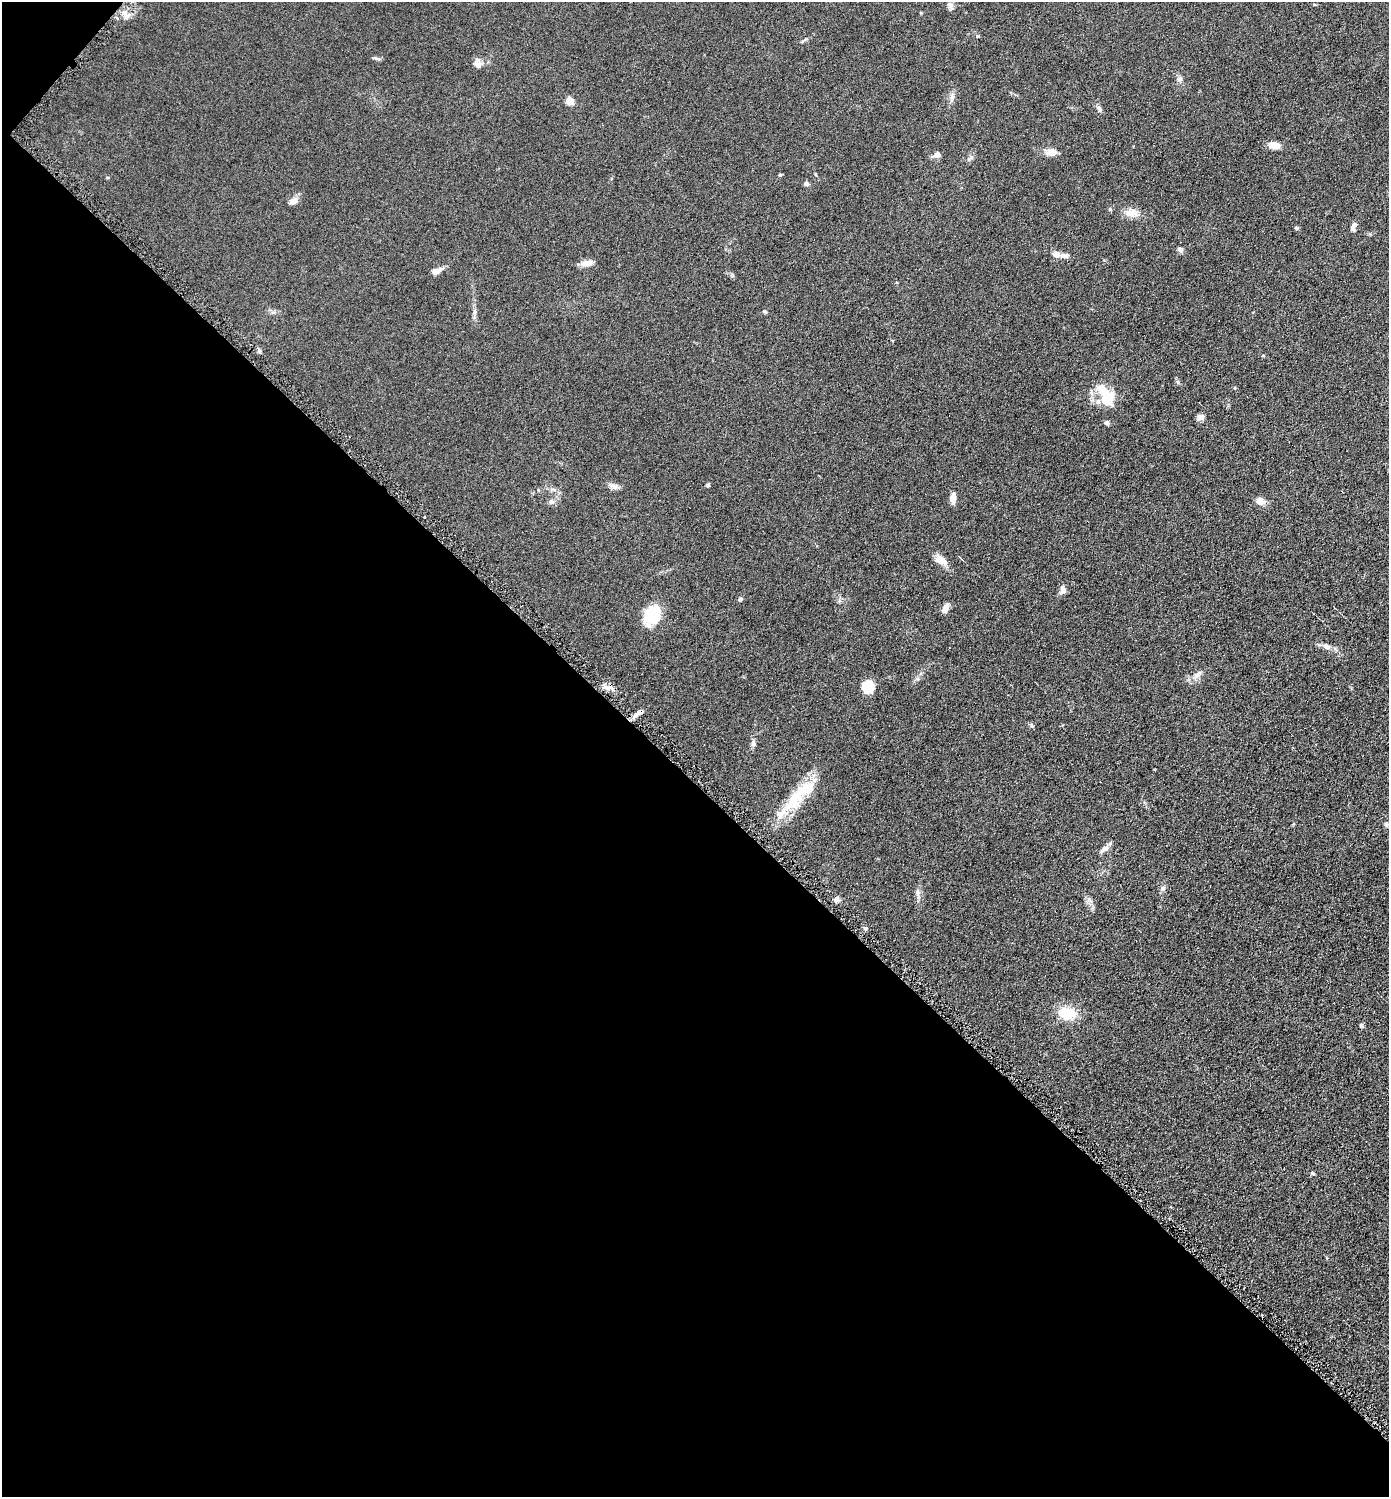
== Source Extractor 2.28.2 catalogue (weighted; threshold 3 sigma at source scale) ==
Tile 9 of 4 x 4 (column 1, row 3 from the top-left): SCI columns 152-1538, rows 1502-2996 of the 5993 x 5990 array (HDU 1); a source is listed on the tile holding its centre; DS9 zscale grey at full resolution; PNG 1391 x 1499 px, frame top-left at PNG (2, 2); no overlay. Shown black and unused: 48% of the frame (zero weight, under 4 of 8 exposures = <1% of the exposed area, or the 3 px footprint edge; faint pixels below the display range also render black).
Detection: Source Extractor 2.28.2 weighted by HDU 2 'WHT'; one run over the whole footprint, this tile lists its part. Background 0.0898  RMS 0.0077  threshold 0.0314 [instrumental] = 3 sigma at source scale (4.09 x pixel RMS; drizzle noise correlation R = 1.36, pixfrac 0.8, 0.05/0.05 arcsec/px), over >= 5 px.
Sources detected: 64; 1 inside a brighter object's white glare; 1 cosmic-ray / hot-pixel residue — not listed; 4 inside a brighter listed object's ellipse — not listed separately; the other 58 listed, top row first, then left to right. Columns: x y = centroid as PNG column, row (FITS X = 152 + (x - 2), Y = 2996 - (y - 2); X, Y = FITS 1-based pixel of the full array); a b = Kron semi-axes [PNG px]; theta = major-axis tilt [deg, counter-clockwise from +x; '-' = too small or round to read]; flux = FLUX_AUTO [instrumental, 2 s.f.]
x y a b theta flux
950 5 11 7 -71 2.5
125 14 7 5 -88 2.9
978 36 4 4 - 0.79
377 59 11 3 -14 1.4
478 65 11 9 -79 3.6
1180 79 9 6 40 2
952 97 10 6 82 2.7
570 101 7 6 - 7
1099 109 11 5 -59 1.9
1275 145 10 6 -7 9.1
1051 152 14 9 12 5.5
937 155 9 8 - 3.7
970 159 9 4 39 1.7
780 175 5 4 - 0.87
806 184 7 6 - 1.8
293 201 9 7 28 5.2
1110 209 4 4 - 1.3
1131 213 14 10 -4 8.3
1353 225 9 5 29 2.1
1296 228 6 4 -20 0.97
1180 249 7 5 -46 2.5
1056 254 9 8 - 3.5
1064 255 11 6 -1 3.3
586 263 15 7 3 5.3
436 271 12 7 26 4.9
765 311 6 4 -47 1.1
474 312 8 6 86 2.1
259 351 6 4 -58 1.5
1105 395 30 15 -13 16
1200 417 10 6 14 3
1107 423 6 5 - 1.6
708 485 5 4 - 1.2
613 486 15 6 -19 3.3
953 498 12 6 85 5.4
1260 501 12 9 -25 4.8
551 502 8 6 -21 1.9
940 560 15 9 -35 7.2
1063 590 8 6 -81 4.3
740 599 5 4 - 1.8
945 608 10 6 63 4.9
652 615 22 15 60 27
1326 646 9 7 -24 3.5
1197 675 20 5 47 3.6
609 687 14 6 2 4.2
868 687 12 12 - 16
640 712 11 6 26 3.3
753 744 8 6 90 2.7
796 797 50 18 52 31
1386 824 8 6 -72 1.6
1104 849 15 7 35 3.7
1163 888 6 5 - 1.7
918 893 11 5 -88 2.7
837 900 8 6 1 2.9
1090 900 9 3 -45 1.6
865 928 5 5 - 1.6
1067 1013 21 15 -4 19
1361 1025 6 5 - 1.4
1312 1173 7 4 -35 0.95
Overlapping masked pixels (flux is a lower limit): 1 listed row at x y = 640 712
Unlisted compact peaks at least as high as the median listed source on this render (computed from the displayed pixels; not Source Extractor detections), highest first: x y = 1031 725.